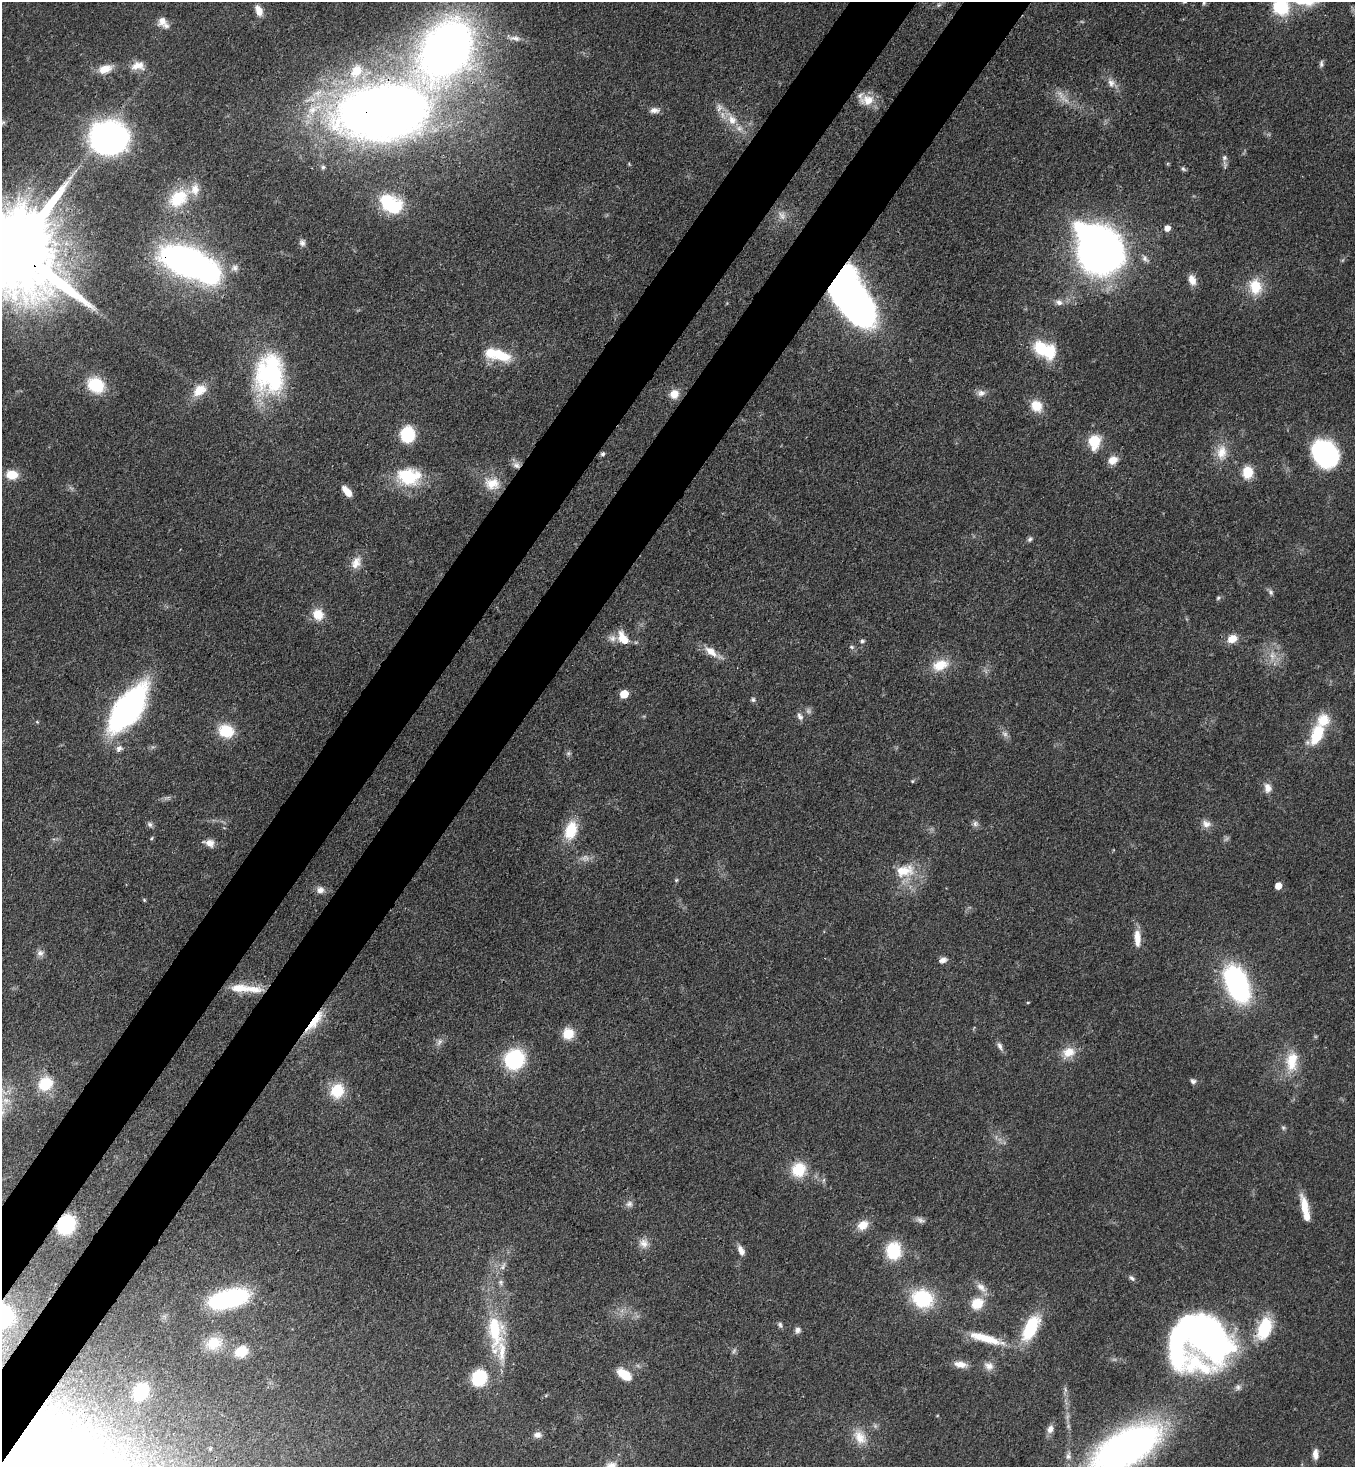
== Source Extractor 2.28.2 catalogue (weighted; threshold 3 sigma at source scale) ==
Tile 7 of 4 x 4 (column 3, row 2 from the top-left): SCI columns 3072-4424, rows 2990-4454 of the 6003 x 5980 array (HDU 1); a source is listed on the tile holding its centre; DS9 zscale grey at full resolution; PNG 1357 x 1469 px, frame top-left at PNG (2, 2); no overlay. Shown black and unused: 9% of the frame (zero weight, under 3 of 4 exposures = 7% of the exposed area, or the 3 px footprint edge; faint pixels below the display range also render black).
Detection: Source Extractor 2.28.2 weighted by HDU 2 'WHT'; one run over the whole footprint, this tile lists its part. Background 0.0796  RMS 0.0039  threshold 0.0176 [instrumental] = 3 sigma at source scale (4.5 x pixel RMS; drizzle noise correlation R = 1.50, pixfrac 1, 0.05/0.05 arcsec/px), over >= 5 px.
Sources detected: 164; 4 too faint to see at this stretch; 7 inside a brighter object's white glare — not listed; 9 inside a brighter listed object's ellipse — not listed separately; the other 144 listed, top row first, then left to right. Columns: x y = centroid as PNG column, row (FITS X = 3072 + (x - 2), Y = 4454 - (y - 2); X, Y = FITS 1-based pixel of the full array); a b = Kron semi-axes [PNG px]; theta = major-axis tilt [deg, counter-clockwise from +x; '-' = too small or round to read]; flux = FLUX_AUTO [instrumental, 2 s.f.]
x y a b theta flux
1204 2 6 5 - 0.71
1279 7 9 8 - 35
259 11 13 7 -69 3.7
162 21 13 10 79 3.3
515 38 16 6 -6 2.5
447 48 45 32 56 320
1321 64 9 5 87 0.99
138 66 18 11 6 4.3
105 69 16 9 16 5.5
356 72 25 17 62 12
1111 83 13 9 -68 2.7
867 100 20 14 5 6.3
719 108 13 8 88 2.5
654 110 12 7 3 2.1
381 111 64 37 7 520
732 120 16 12 -57 5.7
2 123 11 5 33 1.1
108 138 25 22 -2 150
1224 158 8 7 - 1.2
323 167 6 5 - 0.88
1183 169 8 5 -49 0.75
178 198 29 21 36 15
388 204 18 12 -65 24
782 216 13 7 -62 2.3
1167 228 5 5 - 3.2
302 243 8 7 - 1.4
16 250 35 21 -40 9800
1101 252 30 24 21 220
1145 258 11 7 -59 1.5
186 261 32 16 -19 230
235 268 9 9 - 1.8
1192 280 13 8 -72 3.6
1255 287 20 16 -85 9.8
848 295 48 27 -61 200
1059 302 10 7 -30 1.9
1041 348 17 13 -43 16
501 355 25 12 -21 13
270 374 49 35 -90 52
96 385 19 16 -34 15
199 390 19 12 37 6.3
981 393 11 9 11 2.2
674 394 11 10 - 4.4
1036 406 15 13 -52 6.9
407 434 15 13 86 16
1094 442 19 14 81 9.5
1222 452 22 14 81 7
603 454 5 5 - 0.82
1325 454 26 21 -51 51
1113 460 11 9 36 4.2
516 465 11 8 -31 2.3
1248 472 12 10 89 9.1
12 475 9 7 -1 9.2
408 476 30 20 -7 22
492 484 21 16 -2 8.2
347 491 12 6 -49 5.3
1030 539 7 6 - 0.91
356 563 17 11 65 4.5
1271 592 8 6 -55 1.1
1218 598 5 5 - 0.66
318 614 15 13 -62 6.4
623 638 17 10 -58 6.1
1232 639 13 10 29 4.4
862 641 6 5 - 0.81
851 647 6 5 - 0.74
711 651 19 9 -38 5.1
1272 655 12 8 -81 3.6
940 665 23 14 20 8.3
624 694 6 5 - 11
753 700 6 6 - 0.83
128 708 34 17 53 160
800 716 11 7 -57 1.7
226 731 17 14 -19 12
1005 734 8 6 -27 1.4
1317 734 27 13 67 16
119 748 9 8 - 1.7
912 781 5 4 - 0.42
1268 788 12 9 -80 2.8
150 824 8 6 -51 1
975 824 8 7 - 1.3
1206 824 13 10 -16 2.7
571 830 24 14 71 12
151 838 4 4 - 0.55
209 843 14 9 -16 3
904 871 28 16 10 11
676 880 5 4 - 0.53
1278 886 5 5 - 5.3
320 890 10 8 0 2.3
144 900 5 3 - 0.48
1137 938 21 8 -87 5.3
40 953 10 9 - 1.7
943 960 9 7 13 1.8
1237 984 23 13 -67 120
239 988 26 10 -1 8.8
1028 1002 4 3 - 0.34
315 1021 34 9 53 10
568 1034 12 12 - 7.1
439 1042 12 6 66 1.6
1000 1046 12 6 -66 1.6
1068 1052 18 13 19 6
514 1059 19 17 47 32
1292 1061 28 16 84 11
1193 1081 7 6 - 1.1
45 1084 15 13 41 13
337 1091 18 16 65 10
1283 1128 6 5 - 0.73
798 1170 18 16 60 11
629 1204 9 9 - 1.6
1304 1206 26 9 -77 7.4
920 1220 13 7 -24 1.6
66 1225 12 10 54 38
863 1225 14 11 36 5.2
644 1243 12 11 - 3.2
741 1251 12 6 -64 2.6
894 1251 19 16 89 16
1132 1278 9 5 -45 1.1
501 1282 8 6 -89 1.2
981 1287 17 9 -43 3.4
922 1298 23 18 -21 25
228 1299 35 15 14 57
977 1303 15 13 38 7.9
780 1325 8 6 -69 0.95
1030 1328 30 13 63 21
1264 1329 28 16 70 17
495 1330 51 18 -88 27
798 1330 8 7 - 1.5
1207 1336 51 32 -48 160
986 1338 49 10 -16 12
214 1343 22 17 17 9.8
734 1351 8 4 54 0.8
241 1352 15 12 23 8
960 1364 17 7 -11 3.6
989 1366 12 11 - 2.8
624 1374 15 8 -36 9.2
479 1378 11 9 62 32
1238 1387 8 7 - 1.4
141 1392 15 12 56 20
1050 1429 10 7 70 2.5
538 1435 10 8 0 1.9
860 1437 23 14 -52 6.8
210 1449 4 4 - 0.45
1125 1449 64 28 33 190
1315 1454 11 6 -90 3
16 1455 31 22 42 250
1068 1456 11 7 81 1.8
Overlapping masked pixels (flux is a lower limit): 10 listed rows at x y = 447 48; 381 111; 16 250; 186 261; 848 295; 516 465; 315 1021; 66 1225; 1125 1449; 16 1455
Isophote crosses this tile's border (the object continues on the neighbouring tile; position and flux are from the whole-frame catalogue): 7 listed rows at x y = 1204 2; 1279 7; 447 48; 2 123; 16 250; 1125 1449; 16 1455